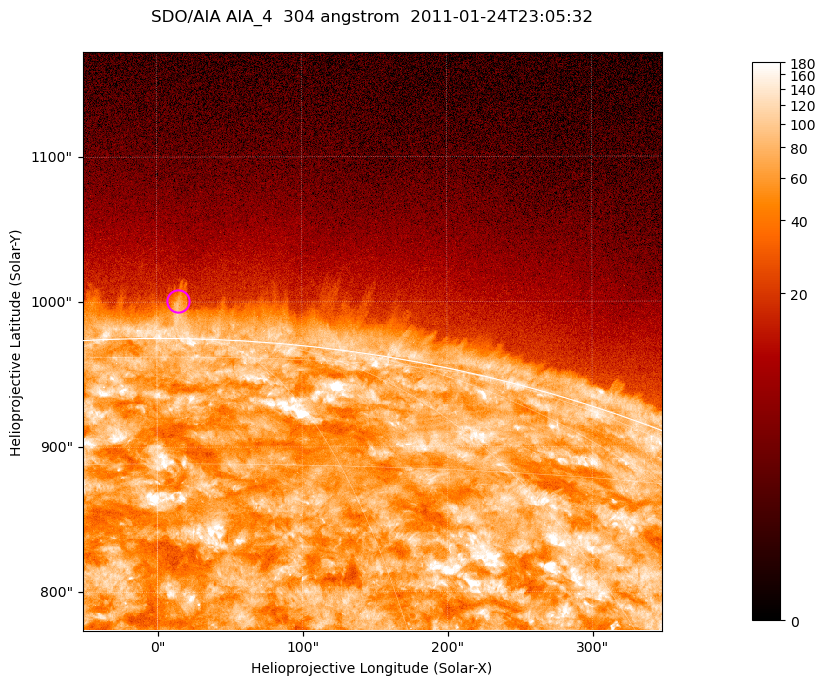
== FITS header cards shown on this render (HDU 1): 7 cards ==
TELESCOP= 'SDO/AIA '           / For AIA: SDO/AIA
INSTRUME= 'AIA_4   '           / For AIA: AIA_ATA1, AIA_ATA2, AIA_ATA3 or AIA_AT
WAVELNTH=                  304 / [angstrom] Wavelength
WAVEUNIT= 'angstrom'           / Wavelength unit: angstrom
DATE-OBS= '2011-01-24T23:05:32.125' / [ISO] Date when observation started; ISO 8
CTYPE1  = 'HPLN-TAN'           / CTYPE1; Typically HPLN
CTYPE2  = 'HPLT-TAN'           / CTYPE2; Typically HPLT

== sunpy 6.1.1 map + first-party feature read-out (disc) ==
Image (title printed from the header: SDO/AIA AIA_4  304 angstrom  2011-01-24T23:05:32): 665 x 665 px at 0.6 arcsec/px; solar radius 975 arcsec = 1625 px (partial field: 2.4% of the solar disc is inside the frame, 46% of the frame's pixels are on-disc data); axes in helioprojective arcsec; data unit not stated in the header (colour bar unlabelled)
Orientation: roll -0.132 deg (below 1 deg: not rotated)
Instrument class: DISC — disc imager (sunpy class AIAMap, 304 A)
Bright regions (active regions / flare kernels): reference = the on-disc median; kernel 5 px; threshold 5 sigma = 128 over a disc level ~70.8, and >= 1.15x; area >= 442 px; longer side >= 8 px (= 4.8 arcsec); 0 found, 0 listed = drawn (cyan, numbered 1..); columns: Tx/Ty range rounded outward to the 2 arcsec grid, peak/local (2 s.f.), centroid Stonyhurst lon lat
Off-limb structures (1.02-1.3 R_sun): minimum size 221 px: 3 found; the strongest spans PA ~0 deg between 1.02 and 1.04 R_sun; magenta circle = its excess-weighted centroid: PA ~0 deg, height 1.03 R_sun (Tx ~14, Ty ~1000 arcsec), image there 2.8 x the reference